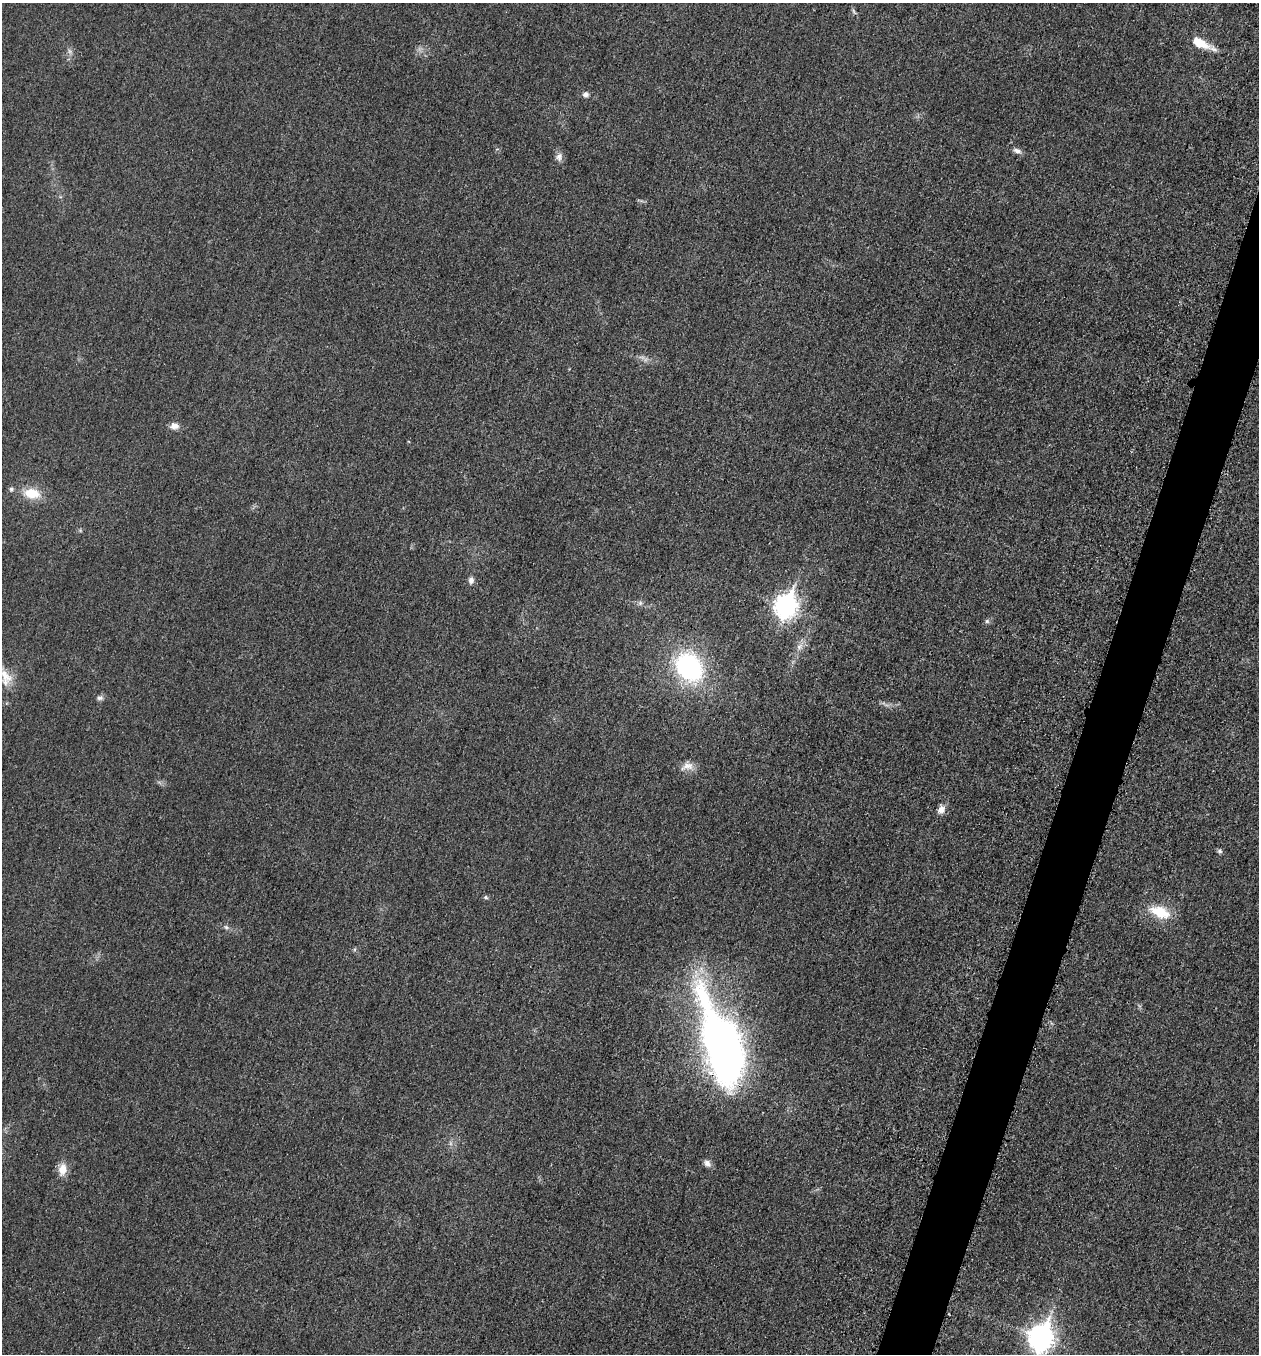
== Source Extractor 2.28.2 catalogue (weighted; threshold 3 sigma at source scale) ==
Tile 10 of 4 x 4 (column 2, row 3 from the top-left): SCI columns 1456-2712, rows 1374-2725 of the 5507 x 5463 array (HDU 1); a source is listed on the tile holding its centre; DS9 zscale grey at full resolution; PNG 1261 x 1356 px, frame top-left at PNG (2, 3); no overlay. Shown black and unused: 3% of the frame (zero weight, under 3 of 5 exposures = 4% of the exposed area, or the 3 px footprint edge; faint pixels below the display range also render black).
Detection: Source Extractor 2.28.2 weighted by HDU 2 'WHT'; one run over the whole footprint, this tile lists its part. Background 0.0227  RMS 0.0053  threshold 0.0237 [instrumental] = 3 sigma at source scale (4.5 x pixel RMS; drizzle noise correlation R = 1.50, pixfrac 1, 0.05/0.05 arcsec/px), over >= 5 px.
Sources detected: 28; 1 too faint to see at this stretch — not listed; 1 inside a brighter listed object's ellipse — not listed separately; the other 26 listed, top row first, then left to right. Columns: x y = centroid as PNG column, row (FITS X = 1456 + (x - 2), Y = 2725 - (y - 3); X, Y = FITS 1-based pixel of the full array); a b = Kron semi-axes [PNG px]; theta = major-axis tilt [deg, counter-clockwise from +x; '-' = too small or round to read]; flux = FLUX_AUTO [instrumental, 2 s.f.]
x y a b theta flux
854 12 9 4 -60 1
1201 43 28 9 -25 11
585 94 8 6 -1 1.8
1017 151 10 6 -22 2.2
559 157 11 9 70 2.6
174 426 10 8 -6 3.4
11 489 6 5 - 1.3
32 493 19 12 -7 12
471 580 9 7 74 2
640 603 6 5 - 1.1
786 606 10 8 69 320
987 621 6 5 - 1
799 647 9 7 45 2.6
689 667 25 19 -49 83
5 677 27 15 -64 10
100 698 9 6 7 1.6
687 766 19 10 13 4.5
941 809 10 8 59 3.6
1219 851 7 5 -16 1.1
486 897 6 5 - 0.86
1160 912 25 13 -22 15
226 927 7 5 -43 1.2
723 1047 79 36 -73 290
707 1163 10 7 -45 2.5
62 1169 15 10 81 5.9
1041 1338 11 9 72 420
Overlapping masked pixels (flux is a lower limit): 1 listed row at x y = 723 1047
Isophote crosses this tile's border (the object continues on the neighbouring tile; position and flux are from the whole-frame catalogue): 2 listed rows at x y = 5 677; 1041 1338